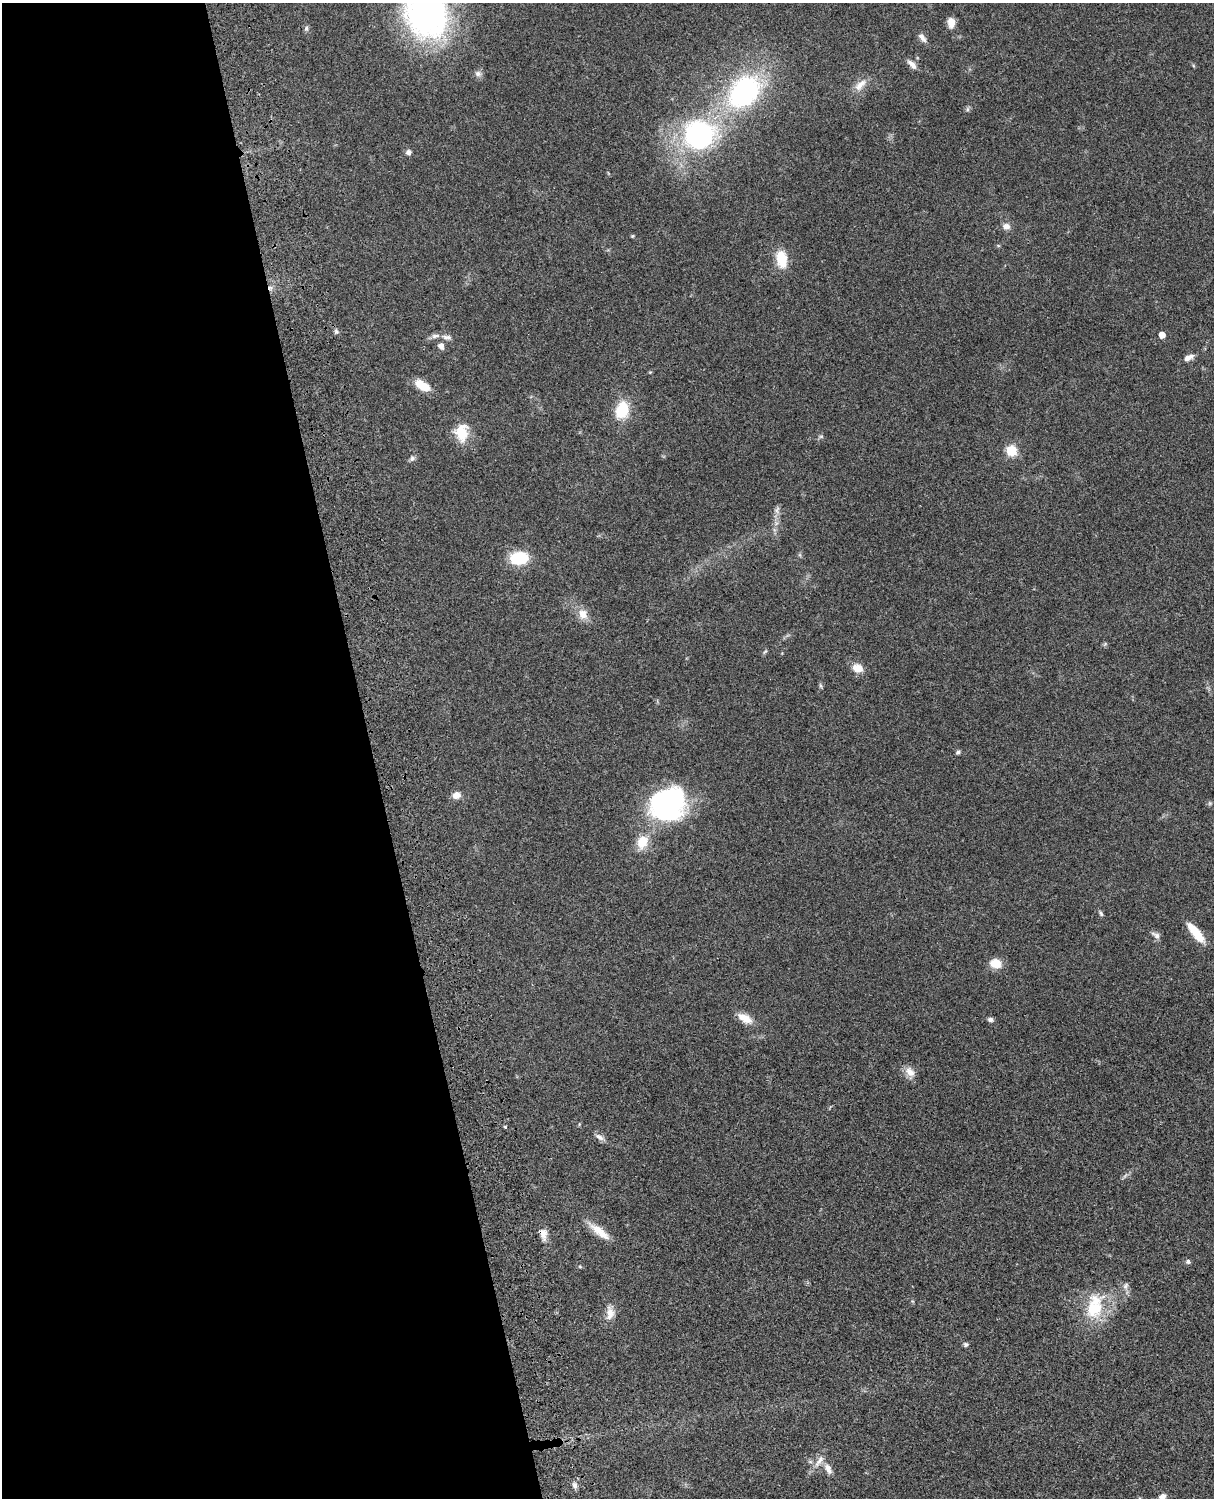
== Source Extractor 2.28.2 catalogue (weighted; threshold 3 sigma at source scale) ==
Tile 5 of 4 x 3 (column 1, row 2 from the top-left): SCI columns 120-1331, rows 1773-3268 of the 5087 x 4928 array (HDU 1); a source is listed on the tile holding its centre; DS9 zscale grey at full resolution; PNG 1216 x 1500 px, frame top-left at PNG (2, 3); no overlay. Shown black and unused: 31% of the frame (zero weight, under 3 of 4 exposures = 6% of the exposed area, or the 3 px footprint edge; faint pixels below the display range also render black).
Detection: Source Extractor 2.28.2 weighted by HDU 2 'WHT'; one run over the whole footprint, this tile lists its part. Background 0.0799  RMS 0.0058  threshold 0.0263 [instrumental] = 3 sigma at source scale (4.5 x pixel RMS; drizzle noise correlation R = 1.50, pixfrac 1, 0.05/0.05 arcsec/px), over >= 5 px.
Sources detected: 58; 1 cosmic-ray / hot-pixel residue — not listed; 1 inside a brighter listed object's ellipse — not listed separately; the other 56 listed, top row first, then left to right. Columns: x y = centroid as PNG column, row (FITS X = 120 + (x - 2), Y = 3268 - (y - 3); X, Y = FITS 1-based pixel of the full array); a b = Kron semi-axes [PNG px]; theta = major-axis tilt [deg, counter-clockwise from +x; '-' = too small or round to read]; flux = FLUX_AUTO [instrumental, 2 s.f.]
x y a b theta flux
426 14 60 50 -63 140
951 22 12 8 -87 4.6
306 28 7 5 87 1.2
922 37 14 7 -55 2.8
912 64 15 7 -44 3.2
478 73 8 7 - 2.1
860 85 21 9 44 5.6
745 92 33 24 47 97
967 109 7 4 89 0.96
699 134 25 25 - 110
408 152 7 6 - 1.8
1006 226 10 8 9 3.2
632 236 5 4 - 0.61
781 259 16 10 -80 16
336 331 8 5 -64 1.3
1162 335 5 5 - 4.8
435 336 14 6 9 2.4
441 346 9 8 - 2.6
1188 357 13 6 25 3.3
650 372 4 4 - 0.5
422 385 19 9 -31 10
622 410 16 12 72 20
462 432 23 16 -90 13
821 436 6 4 19 0.83
1012 450 7 6 - 20
412 458 8 6 41 1.5
777 510 12 5 67 2
519 558 16 11 7 26
583 614 14 11 -73 5.9
1105 644 5 5 - 0.8
857 668 14 10 -24 5.8
821 686 6 4 -71 0.88
958 752 5 4 - 1.3
456 795 9 7 9 4.3
668 804 39 34 36 91
642 842 16 12 62 10
1101 913 8 4 -59 1.1
1196 933 26 8 -51 12
1156 935 13 6 -31 2.2
995 963 14 11 -27 6.9
745 1018 20 9 -30 6.9
990 1020 7 5 -4 1.5
910 1072 15 10 -51 4.9
505 1127 5 4 - 0.64
599 1137 13 7 -30 2.6
599 1231 31 9 -39 8.8
543 1234 16 9 -78 4.5
1188 1262 6 6 - 1.2
1125 1286 10 7 70 2.1
1094 1309 31 24 77 26
610 1313 19 10 86 5.3
966 1344 6 6 - 1.1
819 1461 22 7 54 4.7
828 1469 15 8 -62 3.8
575 1485 9 6 -77 2.1
1162 1497 8 7 - 2.5
Overlapping masked pixels (flux is a lower limit): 1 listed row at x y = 543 1234
Isophote crosses this tile's border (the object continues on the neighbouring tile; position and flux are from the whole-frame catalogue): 2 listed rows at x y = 426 14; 1162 1497